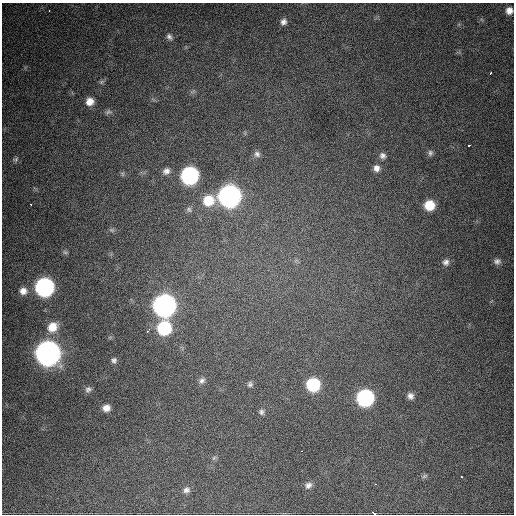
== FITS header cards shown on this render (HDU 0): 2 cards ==
NAXIS1  =                  512 / Axis length
NAXIS2  =                  512 / Axis length

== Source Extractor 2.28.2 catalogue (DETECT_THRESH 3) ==
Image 512 x 512 px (HDU 0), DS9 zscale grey, 1 PNG px = 1 image px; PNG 516 x 516 px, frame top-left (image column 1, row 512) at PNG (2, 3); no overlay
Background 961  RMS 25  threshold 75.6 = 3 sigma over >= 5 px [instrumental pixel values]
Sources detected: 51; all 51 listed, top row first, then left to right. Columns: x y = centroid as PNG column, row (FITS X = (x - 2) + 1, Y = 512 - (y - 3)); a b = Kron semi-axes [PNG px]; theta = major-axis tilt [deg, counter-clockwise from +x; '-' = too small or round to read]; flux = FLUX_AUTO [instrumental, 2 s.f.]
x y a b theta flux
509 10 6 6 - 1.0e+04
49 11 3 2 - 1.5e+03
283 22 8 7 - 7.4e+03
169 37 9 6 -50 5.4e+03
490 73 4 3 - 5.3e+03
101 82 8 6 35 3.6e+03
193 92 9 3 21 2.8e+03
90 101 9 8 - 1.6e+04
108 112 10 7 12 4.9e+03
469 145 4 3 - 3.5e+04
430 153 8 6 83 4.6e+03
257 154 8 7 - 5.8e+03
382 156 8 8 - 6.8e+03
16 159 9 5 27 3.4e+03
376 168 9 8 - 9.9e+03
166 171 10 8 33 9.1e+03
122 174 7 5 -61 3.1e+03
190 175 10 10 - 4.5e+05
229 196 10 10 - 1.3e+06
208 200 11 10 - 4.3e+04
30 204 3 2 - 8.9e+03
429 205 8 8 - 4.1e+04
189 209 8 7 - 4.3e+03
112 230 8 5 -12 3.4e+03
65 252 8 5 -13 3.4e+03
497 261 9 8 - 7.2e+03
446 262 8 8 - 6.6e+03
44 287 10 10 - 6.2e+05
23 291 9 8 - 1.1e+04
164 305 10 10 - 1.4e+06
52 327 12 11 - 2.8e+04
164 328 10 9 - 1.4e+05
147 331 3 3 - 2.0e+04
48 353 11 10 - 2.3e+06
114 360 7 7 - 5.0e+03
202 380 9 7 56 6.4e+03
250 384 8 7 - 4.6e+03
313 385 9 9 - 1.3e+05
88 389 9 8 - 6.2e+03
410 396 8 7 - 7.8e+03
365 398 10 10 - 3.8e+05
106 408 9 8 - 1.3e+04
261 412 8 7 - 4.8e+03
302 451 3 2 - 6.6e+03
214 458 7 5 45 3.2e+03
424 476 8 5 27 3.1e+03
462 477 3 2 - 3.7e+03
375 484 3 2 - 4.0e+03
308 485 10 8 37 7.7e+03
186 490 9 7 23 6.9e+03
374 513 4 3 - 3.5e+04
At the frame edge (FLAGS 8, measured only in part): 2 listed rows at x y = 509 10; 374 513